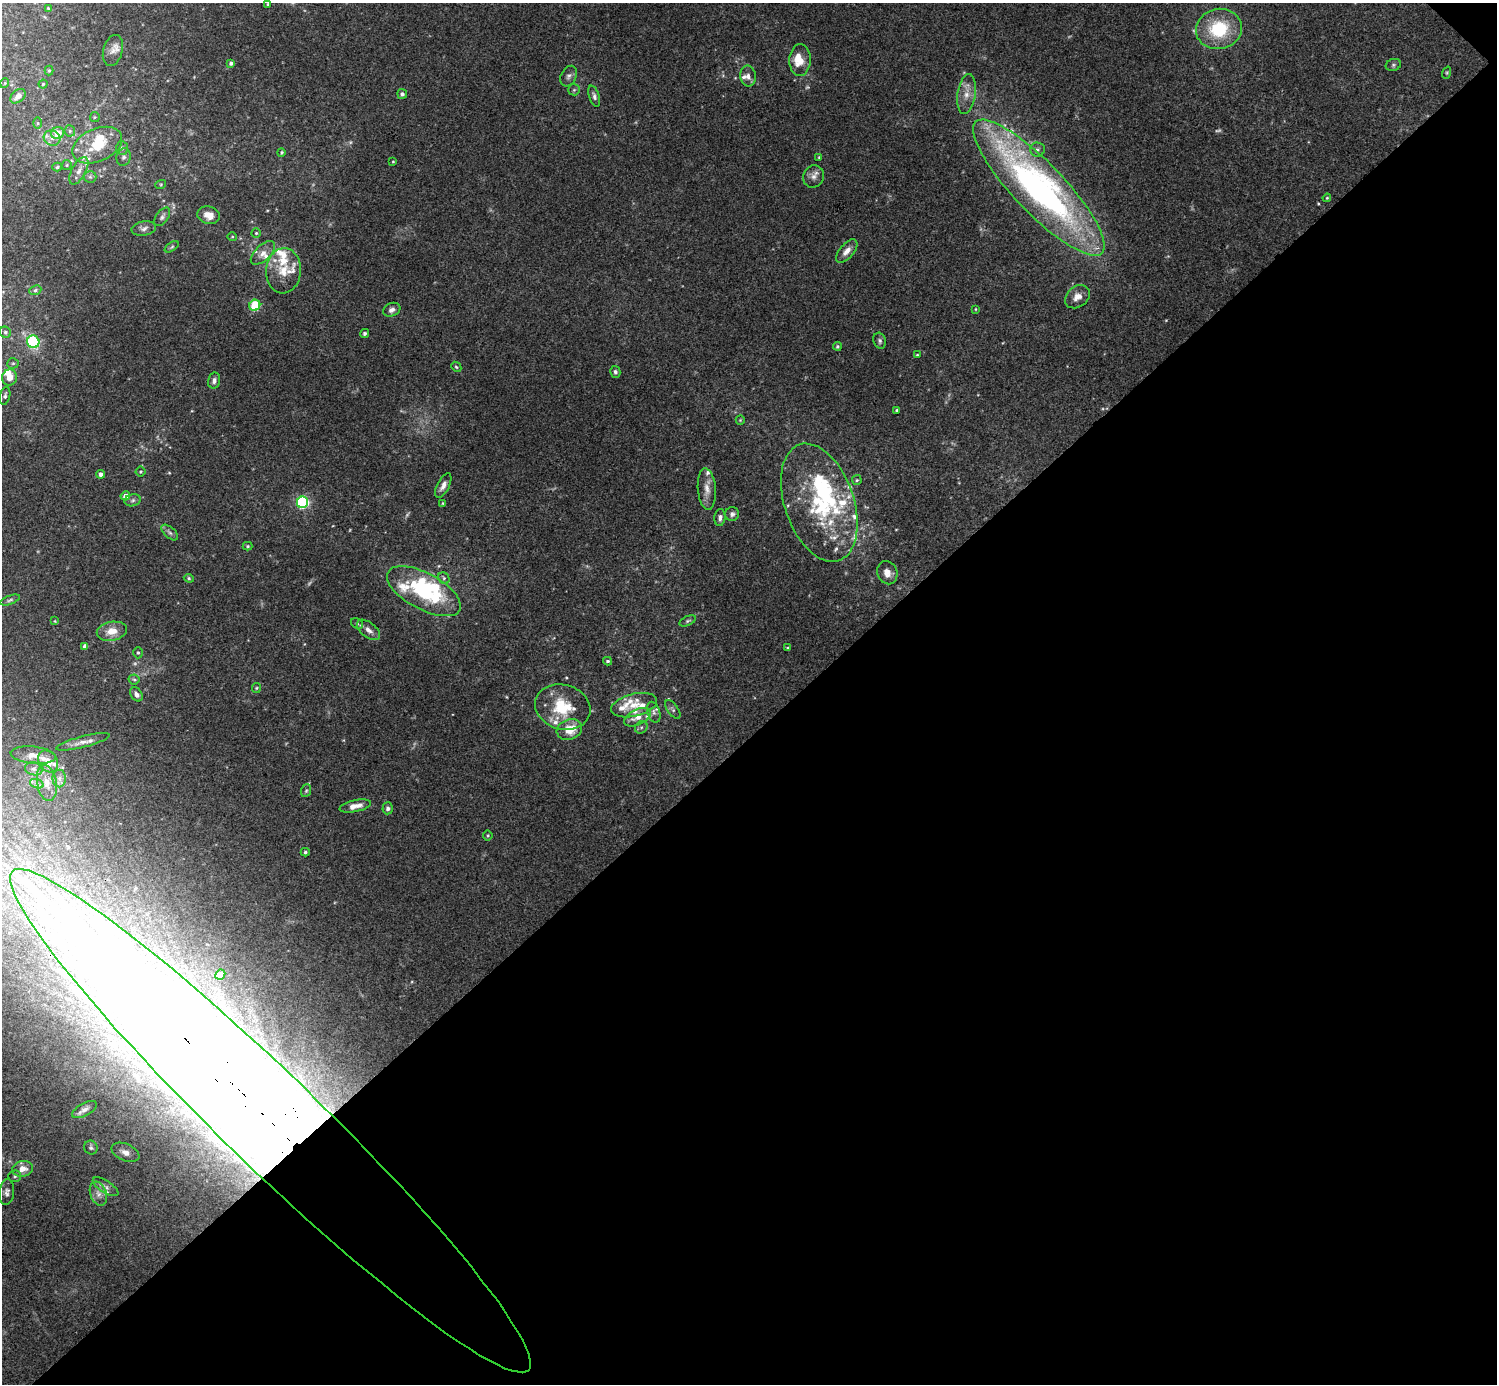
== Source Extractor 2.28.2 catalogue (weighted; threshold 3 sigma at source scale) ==
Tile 12 of 4 x 4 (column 4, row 3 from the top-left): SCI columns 4491-5985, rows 1683-3064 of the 5988 x 5988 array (HDU 1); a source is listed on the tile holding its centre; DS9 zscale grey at full resolution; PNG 1499 x 1386 px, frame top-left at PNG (2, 3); each listed source drawn as its Kron ellipse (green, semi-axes under 4 px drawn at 4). Shown black and unused: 47% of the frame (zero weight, under 3 of 4 exposures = <1% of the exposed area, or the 3 px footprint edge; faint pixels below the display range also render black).
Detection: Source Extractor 2.28.2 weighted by HDU 2 'WHT'; one run over the whole footprint, this tile lists its part. Background 0.118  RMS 0.0062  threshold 0.0281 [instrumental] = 3 sigma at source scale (4.5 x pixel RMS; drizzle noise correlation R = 1.50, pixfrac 1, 0.05/0.05 arcsec/px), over >= 5 px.
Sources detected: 171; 7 too faint to see at this stretch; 3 inside a brighter object's white glare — neither listed nor drawn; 35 inside a brighter listed object's ellipse — not listed separately; the other 126 listed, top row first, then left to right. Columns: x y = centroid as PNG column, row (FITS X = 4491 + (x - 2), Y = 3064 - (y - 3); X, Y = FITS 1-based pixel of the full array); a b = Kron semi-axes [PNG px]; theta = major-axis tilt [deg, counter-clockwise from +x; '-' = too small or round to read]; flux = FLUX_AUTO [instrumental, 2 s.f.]
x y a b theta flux
268 4 3 2 - 0.53
48 8 4 4 - 0.61
1219 29 23 20 13 35
113 51 16 9 75 4.3
800 60 16 10 87 7.7
231 63 4 3 - 1.5
1393 65 8 6 16 1.3
49 70 5 4 - 0.81
1447 73 6 4 71 0.79
569 76 11 7 62 2.4
748 76 10 7 -82 3.3
5 83 5 3 - 0.54
43 84 4 4 - 0.74
574 90 6 5 - 1.2
402 94 5 5 - 1.5
966 94 20 9 82 7.2
18 96 9 6 41 3.4
594 96 11 5 -72 2.1
95 117 5 5 - 0.76
38 123 6 4 90 0.89
70 131 5 5 - 1.2
58 133 6 6 - 10
52 138 8 7 - 3.7
97 145 26 16 24 23
122 148 7 6 - 1.6
1037 150 7 7 - 1.8
281 152 4 3 - 0.78
124 157 9 7 77 2.2
819 157 4 3 - 0.63
393 161 3 2 - 0.51
67 165 5 5 - 0.9
57 167 5 4 - 1.1
79 171 15 7 62 4.2
813 176 11 10 - 3.9
90 177 6 6 - 1.5
161 184 5 3 - 0.69
1039 188 91 25 -46 300
1327 198 4 3 - 0.72
209 215 11 8 -16 6
162 217 10 6 54 2
144 228 12 7 10 2.6
256 233 5 4 - 0.82
232 237 5 3 - 0.63
172 247 8 4 33 0.9
847 251 14 7 49 4.8
263 253 15 7 44 4.7
283 271 22 17 85 15
35 290 6 5 - 1.2
1077 297 13 10 38 5.3
255 305 6 5 - 33
975 309 4 3 - 0.52
392 310 9 6 24 2.7
5 332 6 5 - 1.3
364 333 5 4 - 1.2
880 341 8 6 -73 1.6
33 342 6 6 - 60
837 346 4 4 - 0.91
917 355 3 3 - 0.57
13 363 5 5 - 1
456 367 6 4 -44 0.9
615 372 6 5 - 1.4
9 378 8 7 - 6.3
214 380 8 6 78 2.2
5 396 9 5 77 1.6
897 410 4 3 - 0.79
740 420 5 4 - 0.71
141 472 5 5 - 0.85
101 474 4 4 - 2.3
857 480 5 4 - 0.81
443 486 13 6 63 3.6
707 489 21 9 -85 6.1
125 496 5 4 - 4.1
133 500 8 6 16 1.6
303 502 6 5 - 90
443 503 4 3 - 0.55
819 503 61 34 -71 76
732 514 7 7 - 1.9
720 518 8 5 84 2.1
170 533 10 5 -41 1.8
248 546 5 4 - 0.77
887 573 12 10 -68 5
189 578 5 4 - 0.87
444 578 6 5 - 1.4
424 591 41 18 -28 67
10 600 10 4 21 1.4
55 621 4 4 - 0.6
688 621 8 4 24 1.3
357 624 6 4 -30 1.1
368 630 13 7 -38 4
112 631 15 9 10 7.8
85 646 4 4 - 3.1
788 648 3 3 - 0.75
138 653 5 5 - 1.1
608 661 4 3 - 0.98
134 679 6 5 - 1
256 688 5 4 - 0.73
136 694 7 5 -55 2.4
634 705 23 11 14 9.4
563 707 28 22 -15 28
673 709 11 5 -56 2
654 712 11 6 -73 2.4
637 717 14 7 26 6.4
641 727 7 5 44 1.6
569 729 13 10 20 13
83 742 27 5 14 4.9
33 755 23 8 -6 5.8
48 761 12 9 -54 6.7
34 769 9 6 -15 2.2
59 778 9 6 89 2.6
47 783 18 9 -80 6.7
37 784 7 4 -19 1.2
306 791 6 5 - 0.97
355 806 16 6 12 5.4
388 808 6 5 - 1.7
488 835 5 5 - 0.91
305 852 4 4 - 0.96
220 975 5 4 - 9.1
84 1110 14 6 28 3.1
270 1121 359 47 -44 4200
91 1148 7 6 - 1.4
125 1152 14 8 -24 4.5
22 1169 10 8 12 5.6
15 1176 6 5 - 1.3
106 1187 14 6 -33 3
7 1192 13 7 84 2.7
98 1194 12 8 -69 3.8
Overlapping masked pixels (flux is a lower limit): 2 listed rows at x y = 1039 188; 270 1121
Isophote crosses this tile's border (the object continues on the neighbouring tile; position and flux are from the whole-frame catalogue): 1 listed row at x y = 270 1121